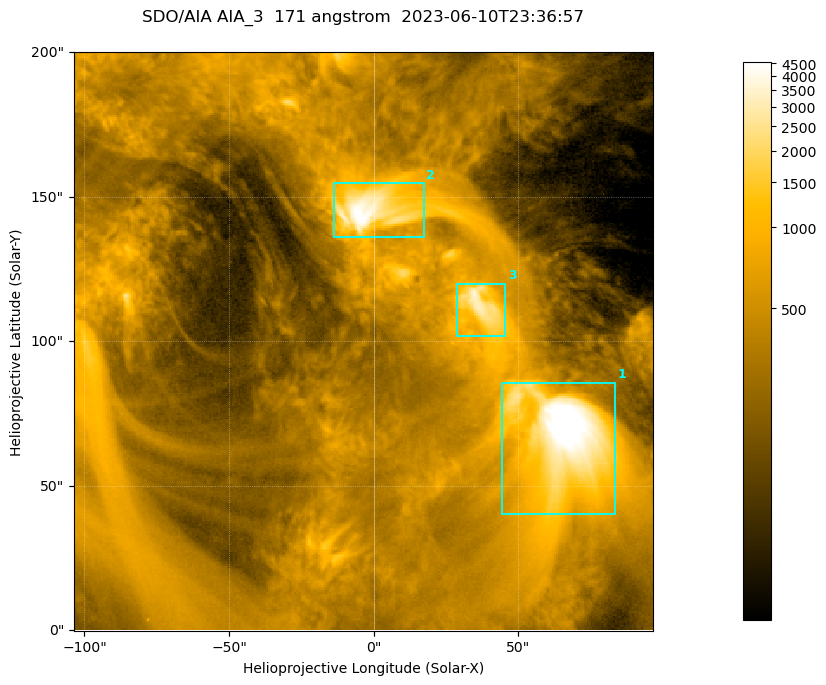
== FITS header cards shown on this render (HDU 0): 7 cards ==
TELESCOP= 'SDO/AIA '           / For AIA: SDO/AIA
INSTRUME= 'AIA_3   '           / For AIA: AIA_ATA1, AIA_ATA2, AIA_ATA3 or AIA_AT
WAVELNTH=                  171 / [angstrom] Wavelength
WAVEUNIT= 'angstrom'           / Wavelength unit: angstrom
DATE-OBS= '2023-06-10T23:36:57.350' / [ISO] Date when observation started; ISO 8
CTYPE1  = 'HPLN-TAN'           / CTYPE1; Typically HPLN
CTYPE2  = 'HPLT-TAN'           / CTYPE2; Typically HPLT

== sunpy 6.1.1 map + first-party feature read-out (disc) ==
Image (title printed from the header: SDO/AIA AIA_3  171 angstrom  2023-06-10T23:36:57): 334 x 334 px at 0.599 arcsec/px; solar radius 945 arcsec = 1577 px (partial field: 1.4% of the solar disc is inside the frame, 100% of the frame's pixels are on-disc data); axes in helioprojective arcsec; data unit not stated in the header (colour bar unlabelled)
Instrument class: DISC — disc imager (sunpy class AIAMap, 171 A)
Bright regions (active regions / flare kernels): reference = the on-disc median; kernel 3 px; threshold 5 sigma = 1092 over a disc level ~352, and >= 1.15x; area >= 111 px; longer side >= 4 px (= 2.4 arcsec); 3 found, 3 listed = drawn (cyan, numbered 1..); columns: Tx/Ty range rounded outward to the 2 arcsec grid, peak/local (2 s.f.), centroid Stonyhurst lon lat
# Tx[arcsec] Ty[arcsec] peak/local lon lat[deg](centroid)
1 44..84 40..86 18 +4 +4
2 -14..18 136..156 13 +0 +9
3 28..46 102..120 9.9 +2 +7